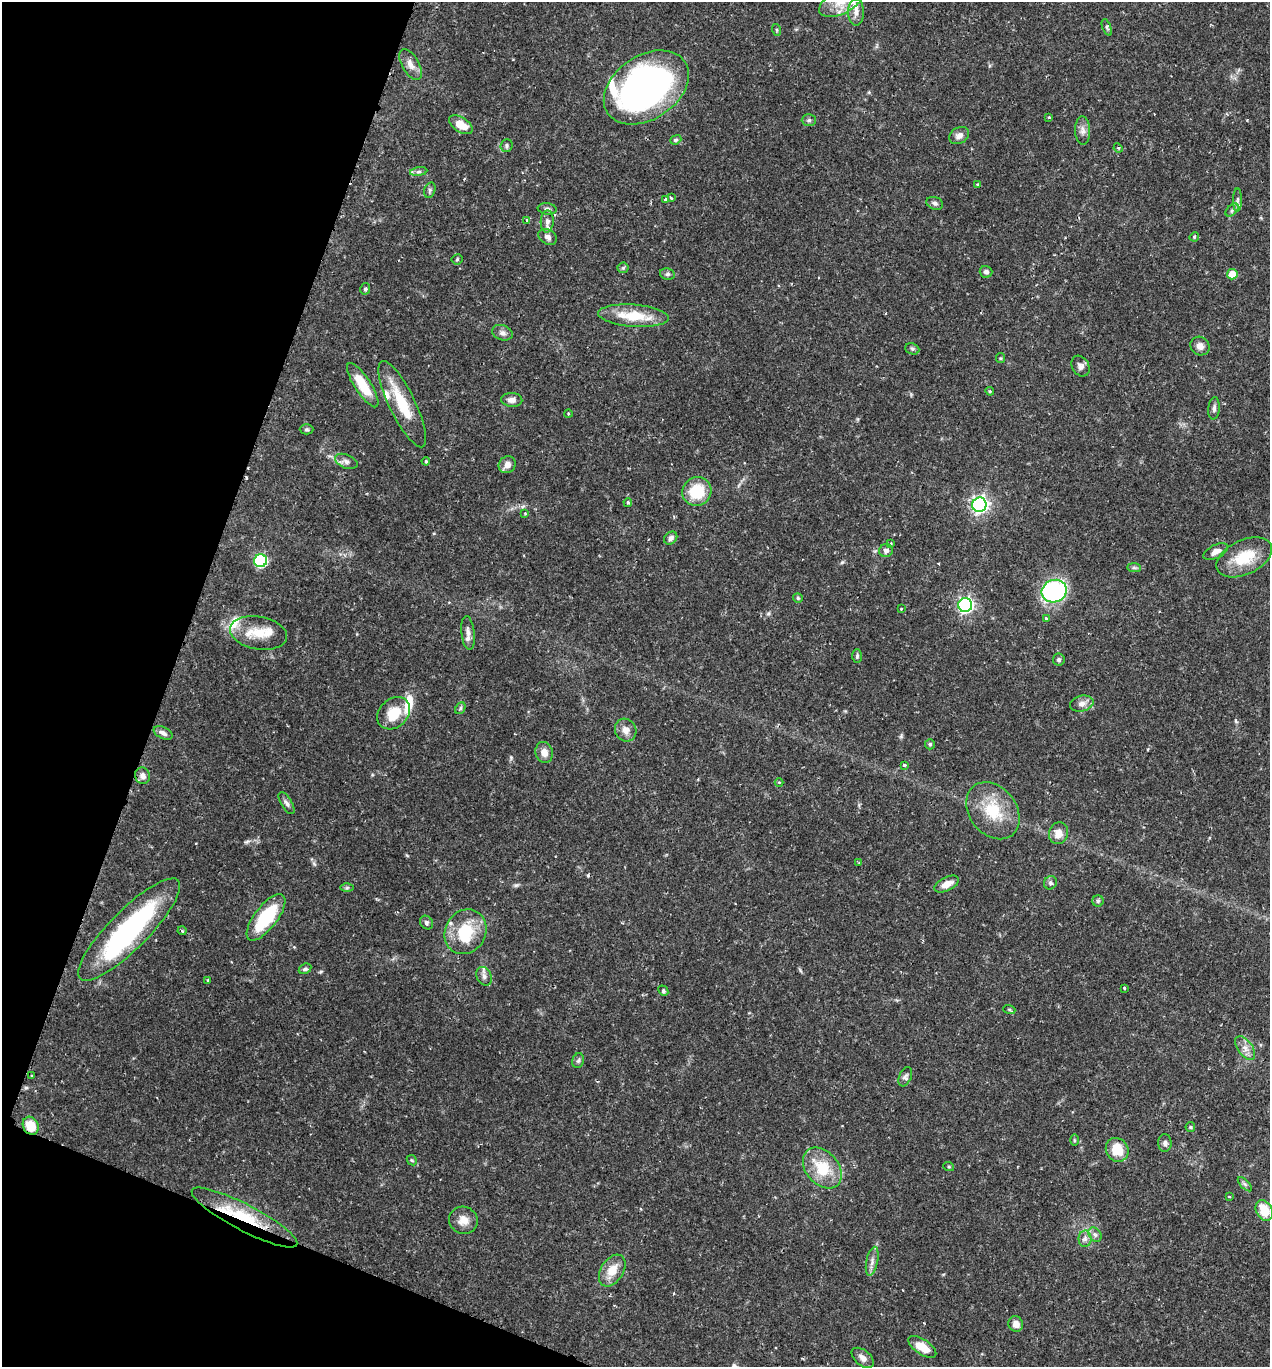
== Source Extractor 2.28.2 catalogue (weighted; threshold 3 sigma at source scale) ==
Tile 9 of 4 x 4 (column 1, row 3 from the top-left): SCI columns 143-1410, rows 1374-2738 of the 5488 x 5474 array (HDU 1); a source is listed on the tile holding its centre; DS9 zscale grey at full resolution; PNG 1272 x 1369 px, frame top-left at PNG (2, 2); each listed source drawn as its Kron ellipse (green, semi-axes under 4 px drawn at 4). Shown black and unused: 18% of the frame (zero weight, under 2 of 3 exposures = <1% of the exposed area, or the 3 px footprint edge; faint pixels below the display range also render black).
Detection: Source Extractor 2.28.2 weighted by HDU 2 'WHT'; one run over the whole footprint, this tile lists its part. Background 0.12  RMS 0.0034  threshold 0.0152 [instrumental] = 3 sigma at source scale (4.5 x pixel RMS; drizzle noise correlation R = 1.50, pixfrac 1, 0.05/0.05 arcsec/px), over >= 5 px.
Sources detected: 133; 2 inside a brighter object's white glare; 3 cosmic-ray / hot-pixel residue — neither listed nor drawn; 6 inside a brighter listed object's ellipse — not listed separately; the other 122 listed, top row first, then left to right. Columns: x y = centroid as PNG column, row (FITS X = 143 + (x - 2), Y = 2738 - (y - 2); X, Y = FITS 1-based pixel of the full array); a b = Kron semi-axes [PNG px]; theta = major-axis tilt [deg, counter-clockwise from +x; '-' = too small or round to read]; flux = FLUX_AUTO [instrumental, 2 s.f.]
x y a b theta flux
841 2 24 12 28 7.4
856 12 13 8 89 2.5
1107 27 9 4 -69 0.61
777 30 6 4 -72 0.42
410 64 17 8 -61 2.7
646 87 46 32 34 130
1049 117 3 3 - 0.34
809 120 7 6 - 0.74
461 125 13 7 -33 5.6
1083 130 14 7 -88 1.9
959 135 10 8 31 2
676 140 6 4 21 0.49
506 145 6 6 - 0.75
1118 148 5 4 - 0.44
419 172 9 4 9 0.84
978 184 4 3 - 0.36
430 190 8 5 73 0.79
671 198 3 3 - 0.74
665 199 3 3 - 0.55
1237 200 12 4 89 0.95
935 203 8 6 -20 0.95
547 209 9 5 -7 0.94
1232 210 8 4 45 0.79
527 221 4 3 - 0.82
547 221 11 6 88 1.7
548 237 10 7 -31 1.4
1194 237 5 3 - 0.34
457 259 5 5 - 0.48
623 268 5 5 - 0.52
986 272 6 6 - 1
667 274 7 5 -12 0.77
1232 274 5 5 - 6.2
365 289 6 5 - 0.64
633 316 35 11 -4 12
502 333 10 7 -20 1.4
1200 346 10 9 - 2.1
912 349 7 5 -21 0.72
1000 358 5 4 - 0.42
1081 366 11 8 -59 1.6
363 385 26 8 -57 9.3
990 391 4 4 - 0.43
512 400 10 7 -4 1.8
402 404 47 13 -64 12
1214 408 11 5 85 1.2
568 414 4 3 - 0.33
306 429 7 5 -1 0.58
346 461 12 6 -21 1.5
426 461 4 3 - 0.37
507 465 9 8 - 2.3
697 491 15 14 - 12
628 502 4 3 - 0.49
979 505 7 7 - 120
525 513 3 2 - 0.4
671 538 7 5 43 1.2
891 544 4 3 - 0.43
886 550 7 6 - 1.1
1216 552 13 6 26 2.2
1244 557 30 17 25 11
261 561 6 6 - 44
1134 568 7 4 -1 0.69
1054 591 13 11 21 61
798 598 5 5 - 0.58
965 605 7 7 - 91
901 609 2 2 - 0.3
1046 619 4 4 - 0.72
259 633 29 16 -10 8.7
468 633 17 6 -83 2.1
857 656 7 5 89 0.63
1059 660 6 6 - 0.75
1082 704 12 8 14 2.2
460 708 6 4 62 0.6
394 713 18 14 43 8.3
626 730 11 10 - 2.6
163 733 10 5 -27 1.4
930 744 5 5 - 0.55
544 752 10 8 -74 2.7
904 765 3 3 - 0.91
142 776 8 7 - 1.7
779 782 4 3 - 0.33
287 803 12 5 -60 1.2
993 811 31 23 -52 14
1059 833 11 9 72 3.6
859 862 4 3 - 0.28
1050 883 7 6 - 0.9
947 884 13 7 26 3.2
347 888 7 4 1 0.56
1098 901 5 5 - 0.66
266 917 28 11 52 19
426 923 7 6 - 0.81
129 930 69 19 45 57
182 931 4 3 - 0.46
465 932 23 20 59 15
305 969 7 5 26 0.78
484 976 10 7 -63 1.6
208 980 3 3 - 0.48
1125 988 4 3 - 0.35
663 991 5 4 - 0.52
1009 1009 6 4 -19 0.43
1245 1048 14 7 -54 2.4
578 1061 7 5 72 0.84
32 1076 3 3 - 0.34
905 1077 10 6 66 1
31 1126 9 7 -63 6.9
1190 1127 5 5 - 0.42
1074 1140 6 4 -89 0.4
1165 1143 9 7 -88 1.2
1117 1150 12 11 - 7.6
412 1160 6 4 -44 0.44
949 1167 5 3 - 0.37
822 1168 23 16 -50 12
1245 1184 9 3 -45 0.66
1229 1197 4 2 - 0.28
1264 1210 11 8 -64 7.6
244 1218 59 13 -28 20
463 1220 14 13 - 3.7
1095 1235 8 6 -54 1.1
1085 1239 8 6 88 1.3
872 1261 15 6 79 1.8
612 1270 17 11 58 5.4
1016 1324 8 7 - 2.5
922 1347 16 7 -33 5.5
863 1358 13 7 -40 2.1
Overlapping masked pixels (flux is a lower limit): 4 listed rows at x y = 129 930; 32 1076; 31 1126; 244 1218
Isophote crosses this tile's border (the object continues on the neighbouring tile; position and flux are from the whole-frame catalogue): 1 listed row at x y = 841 2
Unlisted compact peaks at least as high as the median listed source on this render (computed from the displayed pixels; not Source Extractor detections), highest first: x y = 511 758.